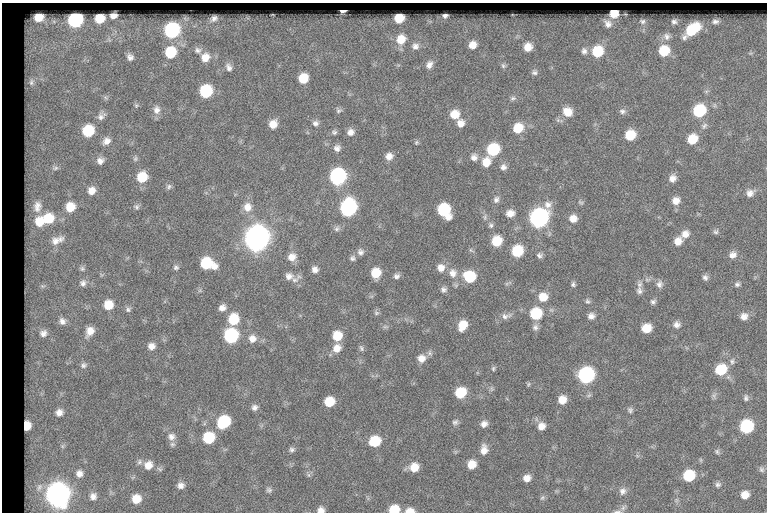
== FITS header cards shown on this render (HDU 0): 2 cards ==
NAXIS1  =                  765
NAXIS2  =                  510

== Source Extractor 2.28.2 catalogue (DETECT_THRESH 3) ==
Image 765 x 510 px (HDU 0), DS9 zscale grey, 1 PNG px = 1 image px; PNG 769 x 514 px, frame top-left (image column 1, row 510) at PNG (2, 3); no overlay
Background 47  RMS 6.2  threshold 18.7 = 3 sigma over >= 5 px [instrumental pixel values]
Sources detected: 196; all 196 listed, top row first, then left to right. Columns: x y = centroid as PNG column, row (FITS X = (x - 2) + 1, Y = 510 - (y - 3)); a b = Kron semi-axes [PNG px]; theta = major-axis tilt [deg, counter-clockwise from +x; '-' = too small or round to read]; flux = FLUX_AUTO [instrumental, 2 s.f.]
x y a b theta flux
343 11 5 3 - 1600
614 14 6 6 - 7800
113 16 6 4 1 1900
445 16 5 4 - 1000
39 17 8 7 - 7100
214 18 4 3 - 710
399 18 8 7 - 8900
99 19 7 7 - 7000
75 20 9 9 - 56000
643 21 5 3 - 360
674 22 4 3 - 590
715 22 6 4 7 1100
608 24 4 4 - 1200
692 29 13 7 37 16000
172 30 9 9 - 56000
667 37 7 5 -49 910
401 39 12 11 - 7200
473 45 8 8 - 4000
415 46 10 9 - 2500
528 47 10 9 - 5000
198 50 6 5 - 900
584 51 7 6 - 1200
664 51 8 7 - 10000
170 52 8 8 - 14000
597 52 8 8 - 13000
750 53 7 4 0 690
130 57 5 5 - 1200
205 57 7 6 - 3400
429 65 11 8 62 2400
503 66 8 6 -56 1100
229 67 7 5 -68 1400
534 72 8 7 - 1300
303 78 8 8 - 9400
31 82 12 9 87 2500
206 91 9 8 - 26000
513 98 8 6 19 1100
136 106 6 5 - 720
157 110 12 10 -88 2900
338 110 8 7 - 980
622 111 9 8 - 1500
699 111 10 9 - 26000
567 112 11 10 - 5500
455 114 9 9 - 6100
101 116 12 9 46 2100
315 123 8 7 - 1500
460 123 9 8 - 3000
273 124 9 8 - 4200
704 126 10 6 54 1500
518 128 10 9 - 8800
88 131 10 9 - 17000
334 132 7 7 - 990
350 132 8 7 - 2400
630 135 9 8 - 11000
692 139 9 8 - 9800
106 141 11 9 38 2800
416 142 7 5 69 620
337 148 8 8 - 1900
493 149 9 8 - 24000
389 156 8 8 - 2800
474 157 9 9 - 2300
135 159 7 5 89 850
100 161 9 8 - 2200
486 162 12 10 71 5600
503 167 8 7 - 1800
55 168 10 8 -8 1800
142 177 9 9 - 10000
338 177 10 9 - 81000
672 178 9 7 65 2500
169 186 8 6 60 1100
91 191 9 8 - 3400
750 193 10 8 34 2400
496 199 9 7 64 1600
676 201 9 9 - 3300
580 202 8 4 -26 740
37 206 18 12 85 6000
70 207 11 10 - 8100
136 207 8 6 -27 1000
247 207 12 11 - 4500
348 208 10 9 - 94000
444 210 12 9 -59 27000
510 213 8 7 - 3200
485 217 10 4 90 900
539 218 11 9 54 160000
573 218 8 8 - 3500
49 219 13 13 - 12000
39 222 14 12 -83 9200
491 225 7 6 - 950
337 228 8 7 - 1300
716 232 7 6 - 930
685 234 10 8 37 3100
256 238 11 10 - 560000
57 240 22 12 19 6000
497 241 8 8 - 11000
678 241 9 8 - 3700
517 251 9 8 - 16000
360 252 9 8 - 1700
539 255 7 6 - 1200
733 255 9 8 - 2600
292 257 11 10 - 3700
352 258 8 7 - 1200
207 263 12 8 -18 21000
176 267 8 7 - 1100
441 268 10 9 - 3300
82 269 8 7 - 1100
315 269 8 7 - 2000
376 273 9 8 - 8500
453 273 12 11 - 3800
289 276 12 10 -11 3100
396 276 8 7 - 1500
469 277 10 10 - 16000
705 277 7 6 - 1300
647 280 7 4 -19 750
83 283 10 9 - 2100
573 284 7 5 75 970
659 284 10 8 82 1900
737 284 7 6 - 1100
43 286 10 6 -2 1400
444 290 8 7 - 1400
639 291 12 8 -81 2100
543 297 10 10 - 6100
587 301 7 6 - 940
653 302 7 7 - 1100
108 305 9 9 - 7000
222 308 9 7 40 2500
128 310 7 6 - 1100
376 313 7 7 - 960
536 314 9 9 - 19000
506 316 16 8 10 2400
591 316 9 8 - 2100
744 316 9 8 - 2700
233 319 10 9 - 12000
62 321 11 10 - 2800
462 325 10 8 62 6800
676 325 9 8 - 2100
385 327 7 4 0 810
535 327 9 8 - 1600
646 328 8 7 - 6800
90 331 12 9 59 4200
43 333 13 12 - 4000
231 336 10 9 - 45000
337 336 9 8 - 8600
252 339 10 10 - 3300
151 346 8 8 - 2600
337 348 11 10 - 4100
361 348 9 5 -62 930
421 358 10 10 - 3500
732 361 9 6 80 1200
83 365 9 7 22 1500
493 369 6 5 - 700
721 370 10 9 - 14000
586 375 10 9 - 79000
528 384 6 4 87 570
460 393 9 8 - 12000
746 398 8 6 -88 1100
562 400 8 8 - 4700
329 402 8 8 - 9100
254 407 8 7 - 1600
630 410 8 7 - 1100
59 412 10 10 - 3000
223 422 10 8 49 26000
455 422 8 7 - 1200
484 424 8 7 - 2200
27 426 8 6 81 5000
541 426 10 9 - 3200
746 426 9 9 - 34000
171 437 10 9 - 2500
209 438 9 8 - 18000
375 441 9 8 - 14000
172 444 8 7 - 1000
62 446 6 6 - 840
292 450 7 6 - 1100
484 450 12 8 85 3400
717 452 7 5 -88 880
139 462 8 6 68 1100
472 464 8 8 - 5400
148 465 11 10 - 4100
414 467 10 9 - 5600
762 469 8 7 - 1100
79 473 10 9 - 2600
309 475 7 4 -89 770
689 476 9 8 - 18000
527 478 7 7 - 2800
181 485 8 7 - 2100
718 485 8 6 1 1100
269 490 7 7 - 1000
622 491 10 9 - 2100
57 495 11 10 - 440000
745 495 8 7 - 3900
93 496 9 9 - 2200
542 498 7 6 - 890
136 499 8 8 - 6100
623 507 10 5 53 1200
394 509 9 7 10 9400
321 510 7 6 - 2200
410 511 10 6 1 3500
617 511 11 3 3 990
At the frame edge (FLAGS 8, measured only in part): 4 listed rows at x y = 394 509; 321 510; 410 511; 617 511